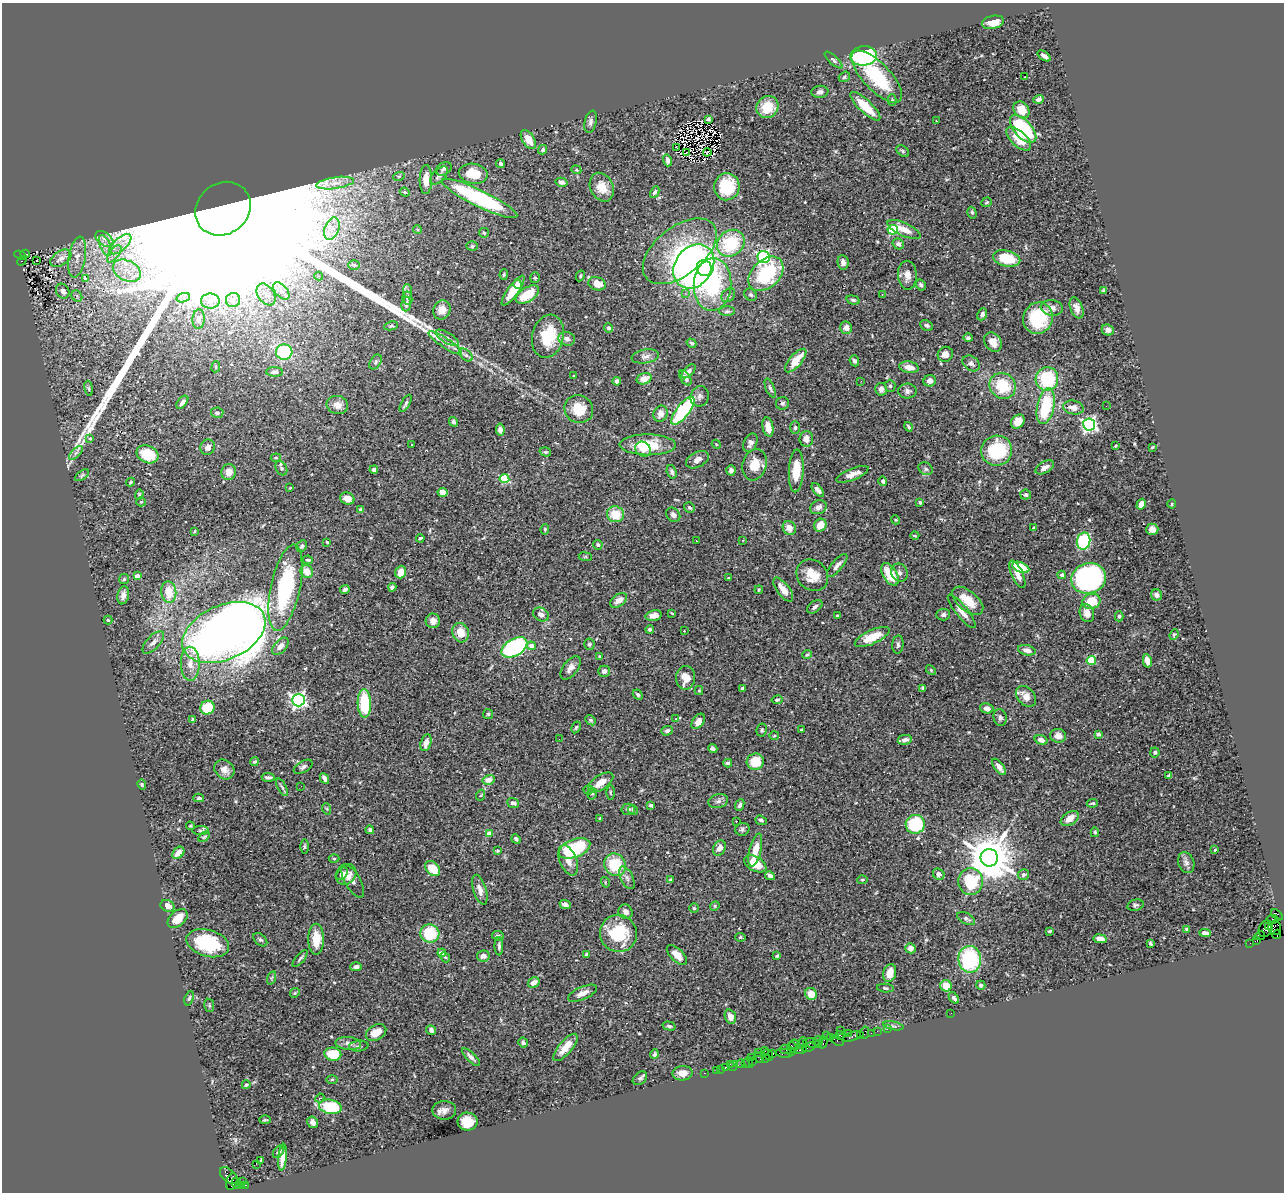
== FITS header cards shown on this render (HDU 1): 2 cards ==
NAXIS1  =                 1282
NAXIS2  =                 1190

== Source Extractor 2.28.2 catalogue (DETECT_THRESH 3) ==
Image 1282 x 1190 px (HDU 1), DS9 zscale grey, 1 PNG px = 1 image px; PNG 1286 x 1194 px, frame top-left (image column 1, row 1190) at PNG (2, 3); each listed source drawn as its Kron ellipse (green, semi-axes under 4 px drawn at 4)
Background 0.75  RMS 0.026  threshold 0.0772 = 3 sigma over >= 5 px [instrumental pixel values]
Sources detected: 539; of the 539, the 500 brightest by FLUX_AUTO listed and drawn (39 fainter detections omitted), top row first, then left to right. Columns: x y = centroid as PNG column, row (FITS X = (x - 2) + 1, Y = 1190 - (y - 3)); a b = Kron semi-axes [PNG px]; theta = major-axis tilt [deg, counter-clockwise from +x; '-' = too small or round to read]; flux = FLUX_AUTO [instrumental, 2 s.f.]
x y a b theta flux
993 22 11 6 11 18
864 56 13 9 5 210
1044 56 7 3 -36 7.4
833 60 11 4 -42 3.9
1025 76 3 3 - 18
844 77 6 4 36 2.9
877 77 34 13 -46 120
820 92 8 6 6 6.2
1039 99 5 4 - 5.3
892 100 6 4 -89 2.6
865 106 20 6 -44 52
767 107 11 10 - 40
1022 110 9 7 -49 33
708 119 4 3 - 2.7
936 121 3 3 - 3.1
591 122 11 6 76 5.4
1023 129 17 8 -47 150
528 139 10 6 -57 20
1019 139 15 7 -42 35
676 147 3 2 - 2.2
543 150 5 4 - 3.3
903 151 7 5 -37 3.1
707 152 4 2 - 2.2
687 153 4 2 - 1.6
668 160 6 4 -73 5.1
500 164 4 4 - 3.6
444 169 8 6 31 5.9
576 170 5 4 - 2.1
473 174 14 10 -10 46
439 175 11 6 46 7.1
399 176 6 3 19 2.1
426 180 14 6 89 18
562 182 6 4 -13 6.2
335 183 19 6 8 16
602 187 15 11 -64 25
727 187 13 12 - 74
405 192 5 4 - 2
655 192 6 4 63 4
479 198 42 8 -26 250
986 202 5 5 - 2.7
223 209 29 25 37 440000
972 213 6 4 -73 2.9
332 228 11 7 69 14
417 229 4 3 - 1.8
904 229 18 6 -24 21
893 230 5 5 - 120
484 233 5 4 - 2
104 239 10 6 -36 9.7
731 243 15 12 40 95
120 244 13 6 41 14
898 244 6 5 - 5.4
105 245 11 5 -68 9.5
472 246 5 4 - 2.6
680 251 43 24 39 130
25 254 4 4 - 75
114 254 10 5 54 8.3
20 255 6 3 -27 370
77 257 21 8 80 21
764 257 6 6 - 230
61 258 12 7 33 14
1007 258 14 7 -13 62
37 260 3 2 - 2.8
22 261 5 3 - 38
843 262 7 5 -83 7.3
354 265 6 5 - 2.5
694 266 23 18 55 780
704 268 8 7 - 84
127 271 15 10 -27 29
504 274 5 4 - 1.8
766 274 20 14 44 130
907 275 14 9 -89 14
319 276 4 4 - 1.7
580 276 6 4 62 2.1
535 278 5 4 - 2.4
85 279 3 2 - 8.1
517 284 5 3 - 5
597 284 9 6 -17 22
712 285 26 18 85 180
921 285 6 4 -63 4.5
1103 290 4 3 - 1.6
63 291 8 6 -61 9.4
281 291 10 6 -50 9.6
408 291 7 4 -88 4.2
513 291 18 5 54 46
685 293 3 3 - 4.1
266 294 12 8 -56 14
882 294 4 4 - 1.7
527 295 13 7 32 40
728 295 8 6 44 5.1
751 295 6 5 - 3
77 296 6 5 - 2.8
183 298 7 4 18 5.1
407 298 6 5 - 3.6
233 300 7 7 - 7.4
853 300 7 4 -16 3.6
210 301 9 7 0 10
406 304 7 4 83 5.7
1052 308 11 7 -8 9.6
1077 308 11 6 -67 10
442 310 10 8 67 15
727 311 8 5 1 3.6
982 314 6 4 64 6.3
1038 318 16 14 66 81
199 319 10 6 86 7
927 325 7 5 -22 3.8
391 326 7 4 9 2.6
609 328 5 4 - 4.9
846 328 6 6 - 11
1108 330 6 5 - 7.1
548 336 22 15 76 63
447 338 13 5 -30 8.3
968 338 5 4 - 3.7
567 339 8 7 - 7.9
993 342 10 8 -55 18
445 343 20 5 -33 11
692 343 5 4 - 2.7
284 352 8 7 - 110
945 354 8 7 - 11
466 355 8 4 -45 4.7
645 356 14 7 9 7.8
796 360 14 6 49 34
854 361 5 4 - 4.1
376 362 8 5 55 4
971 363 9 7 -37 6.7
216 367 5 3 - 1.8
909 367 10 5 -11 14
689 371 8 5 46 6.8
275 372 8 4 -1 4.1
574 376 3 2 - 1.6
685 378 8 5 -58 6.8
644 379 8 5 17 14
1047 379 12 11 - 110
617 381 4 4 - 5.8
861 381 3 2 - 2.9
930 381 6 5 - 7.1
890 386 6 5 - 3.3
1003 386 13 12 - 60
89 388 7 4 -81 2.7
770 388 10 4 -68 4
881 389 6 6 - 6.6
907 391 9 7 -1 6
700 396 10 9 - 7.2
182 402 7 4 51 9.1
406 403 10 3 60 4.6
783 403 6 6 - 3.9
337 405 11 9 -14 13
1046 406 18 8 78 87
1106 406 2 2 - 1.8
1073 408 10 7 -11 12
579 409 15 13 -31 36
683 411 17 6 52 170
217 413 6 5 - 4.7
661 414 8 7 - 12
453 422 5 4 - 3.7
1018 422 7 6 - 18
1089 424 6 6 - 480
768 427 10 5 -77 19
909 427 5 3 - 2.7
795 428 6 5 - 2.8
500 430 6 4 -82 8.3
90 438 4 3 - 2.1
806 439 8 7 - 9.8
750 443 10 6 64 10
716 444 5 3 - 1.6
412 445 3 2 - 2.3
648 445 28 10 -1 64
1115 446 3 2 - 1.6
208 447 8 7 - 8.4
1152 447 4 3 - 1.5
643 449 8 7 - 11
997 451 15 15 - 110
545 452 6 4 -18 2.3
76 453 9 3 45 4.2
147 454 11 8 -24 49
276 458 5 3 - 1.7
697 460 12 7 27 11
755 465 16 11 73 33
1045 467 10 5 29 10
281 468 7 5 -62 4.1
926 469 7 6 - 4.5
374 470 4 4 - 5.7
731 470 5 4 - 5.7
796 471 21 7 87 42
229 472 8 7 - 15
672 472 7 5 -71 4.7
852 474 17 5 22 13
82 475 8 4 36 2.8
504 479 5 4 - 110
883 481 5 4 - 3.8
131 482 4 3 - 2
290 488 4 3 - 1.6
818 490 8 4 -50 6.8
442 492 5 4 - 17
139 494 5 4 - 1.9
1026 495 5 5 - 3
347 499 7 6 - 16
141 502 5 4 - 2.1
920 502 3 3 - 2.9
1141 504 5 4 - 11
1172 504 4 4 - 1.9
689 507 5 5 - 4.2
818 507 8 6 25 8.7
361 510 4 3 - 5.8
615 514 8 8 - 35
673 515 8 6 -46 6.1
896 520 5 4 - 1.7
820 525 7 6 - 21
789 528 7 6 - 15
1034 528 3 3 - 1.8
545 529 5 4 - 2.5
1152 529 6 5 - 8.5
194 531 3 2 - 1.7
915 536 4 3 - 1.6
420 538 4 3 - 2.6
743 540 3 2 - 2.2
696 541 3 2 - 2.1
1083 541 8 6 76 140
327 542 4 3 - 1.9
598 545 5 4 - 3.2
302 546 6 5 - 3.7
585 557 7 3 -8 2.4
308 560 5 3 - 2.3
837 565 14 5 50 7.6
1021 567 9 5 -22 63
307 571 6 6 - 20
401 572 6 5 - 20
899 573 9 8 - 7.2
890 574 12 7 -59 47
1017 574 15 5 -65 15
812 575 17 14 -45 30
1062 575 4 4 - 8.4
137 576 4 4 - 16
729 578 3 3 - 2
1089 578 17 15 19 350
124 579 5 5 - 2.4
392 587 4 4 - 5.5
285 588 44 14 78 190
345 589 4 3 - 4.9
759 590 4 3 - 1.7
783 590 14 6 -53 18
169 592 11 7 -83 33
123 595 9 5 78 9.1
1156 595 5 5 - 6.2
619 600 9 6 36 14
968 601 18 10 -39 33
1091 601 9 7 17 48
815 607 8 5 37 6
962 611 21 6 -51 14
672 613 4 3 - 1.7
1087 613 9 7 -70 15
541 614 8 6 -26 8.3
654 615 8 5 11 10
943 615 7 6 - 4.9
837 616 3 3 - 2.9
1119 616 5 4 - 3.4
108 620 4 4 - 2.2
433 621 7 7 - 10
650 629 4 4 - 3.2
684 631 3 2 - 6.7
224 632 44 27 24 2300
461 633 10 8 -73 24
1174 635 5 4 - 2.2
872 637 19 7 25 35
153 642 14 6 47 10
589 644 6 5 - 3
898 644 9 5 84 3.7
280 646 10 6 47 9.8
531 646 4 4 - 16
514 647 14 8 30 240
1027 650 9 5 -14 8.8
807 655 5 3 - 2.7
600 657 4 3 - 3.1
1091 661 4 4 - 80
1147 661 7 4 -77 13
190 664 17 9 -89 19
570 668 13 7 54 9.5
931 670 6 3 -46 2.1
604 671 6 5 - 6.8
686 678 12 9 88 22
742 688 3 3 - 7.4
923 688 3 3 - 2.5
699 690 4 4 - 2
638 695 5 4 - 3.1
1026 696 12 8 -49 17
298 700 6 6 - 600
777 700 5 4 - 3.1
364 703 14 6 -88 97
207 708 7 7 - 49
987 708 7 5 -13 8
488 714 5 5 - 2.2
1000 717 8 6 -78 4.9
193 719 4 4 - 3
676 719 3 3 - 1.5
591 720 6 4 -41 2.4
698 721 8 5 56 12
576 727 6 4 62 2.7
762 730 6 5 - 3.2
801 730 3 3 - 2.6
667 731 6 4 21 4.9
1098 734 4 4 - 3.5
774 735 5 3 - 1.8
1058 736 8 7 - 14
559 739 2 2 - 2.5
905 740 7 5 12 7.3
1041 740 6 4 -19 8
426 743 9 5 74 11
713 748 5 4 - 3.7
1155 752 5 4 - 3.5
254 762 4 3 - 3.2
755 762 8 8 - 35
728 763 4 3 - 3.1
303 767 10 5 32 5.1
999 767 9 4 -53 9.9
224 769 11 9 -45 11
1169 776 4 3 - 4.2
268 777 6 4 -5 4.5
325 779 5 4 - 7.1
489 780 6 5 - 14
601 782 14 7 34 20
142 785 5 4 - 2.5
301 786 2 2 - 2.1
282 787 9 4 -63 4.2
588 790 5 4 - 2.5
610 792 7 3 -90 2
592 794 6 5 - 2.9
481 795 5 3 - 1.5
199 798 5 3 - 2.6
718 801 10 7 15 6.1
513 803 6 4 -20 6.8
1092 803 6 3 10 2.5
651 805 4 3 - 2.8
740 805 6 4 66 4.6
327 809 6 3 -71 2.2
628 809 7 5 -5 3.9
633 810 5 4 - 2.7
600 818 4 3 - 1.9
1070 818 10 6 34 17
761 820 6 4 -20 3.8
736 821 3 2 - 2.5
915 824 9 9 - 110
190 826 4 4 - 1.7
742 829 7 6 - 4.2
370 830 4 4 - 2.8
201 831 8 4 0 3.1
1095 832 5 4 - 2.2
489 834 4 4 - 23
204 837 6 3 34 2.2
516 839 5 3 - 3.8
305 847 7 3 90 2.5
574 848 16 9 21 130
719 848 8 6 62 13
755 850 17 6 77 30
1215 850 4 3 - 1.6
497 851 4 4 - 2.5
178 853 7 5 48 14
989 858 9 8 - 8100
334 859 5 3 - 1.7
568 860 16 8 -68 15
1186 863 11 8 -72 7.4
755 864 12 7 -28 38
615 865 12 10 -49 65
433 868 8 6 -45 34
342 874 7 5 50 5.3
346 874 11 9 46 12
939 874 6 5 - 6.2
1023 874 6 5 - 6.1
770 876 5 4 - 6
627 878 12 6 -64 7
670 880 3 3 - 3.5
862 880 5 4 - 2.3
353 881 18 7 -61 8.7
971 881 13 12 - 86
605 882 5 3 - 1.5
480 890 15 6 -73 11
565 905 5 4 - 7
1135 905 8 5 12 3.7
167 906 7 5 -25 11
715 906 5 4 - 2.2
694 908 5 5 - 2.5
625 912 7 6 - 8.8
1277 915 7 4 -42 78
178 919 11 7 40 27
966 919 10 5 -26 4.7
1273 919 6 4 -7 430
1269 926 4 3 - 240
1275 928 7 6 - 720
1187 929 3 3 - 2.6
1266 929 9 6 60 320
1049 931 4 2 - 1.9
430 933 9 9 - 74
618 933 19 18 - 84
1205 933 6 4 -4 8.1
1277 934 4 3 - 79
498 936 6 4 -7 4.5
1260 936 5 4 - 29
740 937 5 4 - 3.2
316 939 15 8 90 35
1100 939 7 4 -8 10
260 940 8 5 -43 3.9
1257 941 3 3 - 66
208 943 22 13 -17 100
1250 943 2 2 - 8.7
1151 944 4 3 - 2.4
499 946 9 4 -89 4.5
910 948 5 5 - 11
442 953 4 4 - 12
587 954 4 3 - 3.4
677 955 12 6 -44 18
483 956 6 5 - 8.4
777 956 3 3 - 2.6
445 957 5 3 - 1.8
300 959 10 3 49 3.2
970 959 13 11 -82 150
356 967 5 4 - 6.1
890 973 9 6 74 22
271 978 7 4 70 2.6
534 983 6 5 - 12
981 985 5 4 - 3.2
946 986 6 5 - 23
885 988 8 4 -6 3.1
295 993 5 4 - 2.2
582 993 15 6 24 15
811 994 6 5 - 17
189 998 7 4 71 3.2
954 998 6 4 -55 4.9
209 1005 7 5 -78 3.1
951 1013 2 2 - 2.9
730 1017 7 5 -71 12
669 1026 6 4 -15 2.9
893 1026 10 3 -11 3.7
888 1028 3 2 - 15
431 1030 5 4 - 6.4
841 1031 2 2 - 2.3
877 1031 2 2 - 16
865 1032 6 4 79 82
376 1033 11 7 30 24
848 1033 3 2 - 27
871 1033 2 2 - 17
840 1035 4 3 - 79
860 1035 2 2 - 24
826 1036 2 2 - 11
852 1036 9 3 20 86
830 1037 2 2 - 45
818 1041 5 3 - 56
837 1041 7 4 -32 34
523 1042 5 4 - 5
823 1042 6 3 75 38
348 1043 13 6 -6 9.1
802 1043 6 3 65 88
812 1043 8 4 -8 220
794 1045 5 5 - 160
819 1045 4 3 - 31
359 1046 10 5 6 4.5
565 1047 17 6 50 26
792 1047 5 3 - 79
809 1047 7 3 21 60
801 1049 7 3 12 100
786 1050 6 3 -11 70
765 1051 4 3 - 76
759 1052 3 2 - 90
791 1052 3 2 - 25
773 1053 3 2 - 54
784 1053 9 3 -7 110
333 1054 8 6 -10 46
654 1054 5 4 - 3.3
768 1055 6 3 -70 46
471 1057 12 4 -45 6.4
752 1057 2 2 - 5.4
759 1058 6 3 -47 68
766 1058 3 2 - 33
752 1061 2 2 - 27
749 1062 6 3 -77 21
745 1063 2 2 - 22
730 1064 3 2 - 9.2
740 1064 5 3 - 75
733 1066 5 3 - 9.1
726 1067 3 3 - 50
721 1069 2 2 - 7.6
716 1070 2 2 - 13
682 1073 10 7 3 15
704 1073 3 2 - 13
640 1078 8 6 43 4.8
332 1079 5 3 - 1.9
246 1085 4 4 - 2.5
320 1098 5 4 - 2.3
330 1107 11 7 -10 91
444 1110 12 9 1 11
265 1120 6 2 0 1.7
313 1122 6 5 - 8.1
467 1122 10 9 - 33
279 1152 7 4 51 4.8
283 1157 13 4 85 11
260 1160 3 3 - 12
256 1164 2 2 - 540
229 1175 10 6 -42 160
242 1181 2 2 - 8.1
232 1182 8 5 71 890
236 1183 5 3 - 150
246 1185 3 2 - 43
242 1186 4 3 - 11
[39 fainter detections neither listed nor drawn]